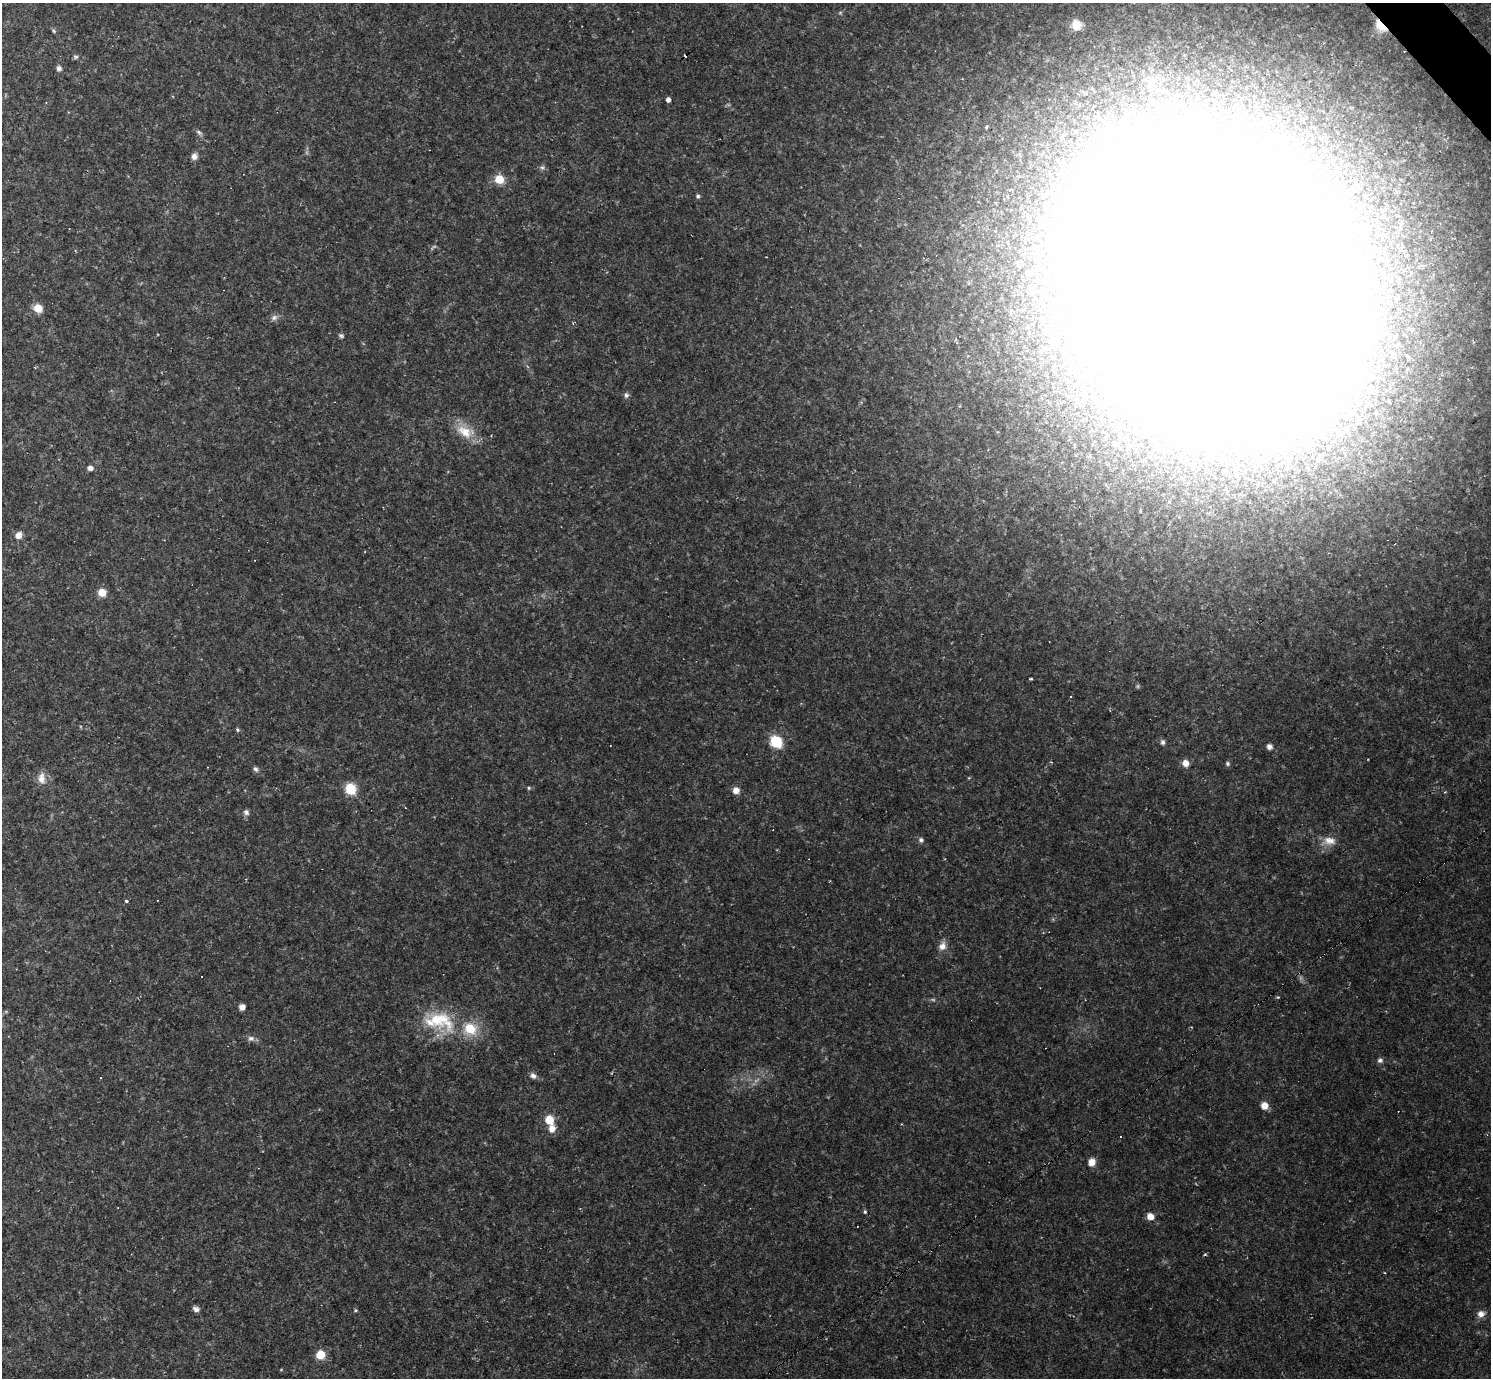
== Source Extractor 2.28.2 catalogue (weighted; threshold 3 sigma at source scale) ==
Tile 10 of 4 x 4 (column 2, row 3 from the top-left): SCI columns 1490-2978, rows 1671-3046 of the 5956 x 5953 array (HDU 1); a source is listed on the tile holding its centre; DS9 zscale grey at full resolution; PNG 1493 x 1380 px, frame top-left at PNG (2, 3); no overlay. Shown black and unused: <1% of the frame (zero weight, under 2 of 3 exposures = <1% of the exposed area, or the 3 px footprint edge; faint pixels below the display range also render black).
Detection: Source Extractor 2.28.2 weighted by HDU 2 'WHT'; one run over the whole footprint, this tile lists its part. Background 0.0519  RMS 0.0075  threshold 0.0336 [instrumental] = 3 sigma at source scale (4.5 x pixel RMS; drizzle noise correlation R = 1.50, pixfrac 1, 0.05/0.05 arcsec/px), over >= 5 px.
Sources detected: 71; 4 too faint to see at this stretch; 1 inside a brighter object's white glare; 10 cosmic-ray / hot-pixel residue — not listed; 2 inside a brighter listed object's ellipse — not listed separately; the other 54 listed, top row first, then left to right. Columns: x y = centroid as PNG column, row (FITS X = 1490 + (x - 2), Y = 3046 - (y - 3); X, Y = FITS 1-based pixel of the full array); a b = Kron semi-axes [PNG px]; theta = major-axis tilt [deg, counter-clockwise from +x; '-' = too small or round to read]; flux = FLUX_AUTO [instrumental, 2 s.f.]
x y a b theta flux
1076 25 11 10 - 10
1381 26 12 7 -49 23
54 31 6 5 - 1.1
76 57 6 6 - 1.5
59 68 7 6 - 2.4
668 100 4 4 - 3.2
199 132 10 5 -37 2.1
194 156 8 8 - 3.9
542 167 7 6 - 2
499 179 9 8 - 13
698 196 5 5 - 1.4
1215 285 170 106 -54 16000
38 308 7 6 - 13
274 317 10 8 18 3.1
626 395 8 6 84 2.2
465 432 27 15 -25 17
90 468 6 5 - 3.1
18 535 8 7 - 5
102 592 7 7 - 10
1031 679 4 3 - 0.87
1071 697 3 3 - 0.73
237 730 5 5 - 1.3
776 741 8 7 - 42
1163 742 7 6 - 2.3
1269 747 7 7 - 3.1
1185 763 7 7 - 6.3
1228 764 6 5 - 1.5
256 769 8 6 -56 2
42 778 16 10 -86 7
529 788 5 4 - 1.2
350 789 7 7 - 34
736 790 7 7 - 5.6
246 812 8 7 - 2.5
921 840 6 6 - 2.1
1329 841 19 12 3 9.1
126 901 3 3 - 2.4
942 946 12 9 72 5.4
1278 997 6 3 1 0.81
242 1007 6 6 - 3.7
438 1019 53 26 -23 50
251 1038 9 8 - 3
1380 1060 7 6 - 2.2
533 1076 8 7 - 3.3
101 1077 3 3 - 3.3
1264 1106 8 8 - 6.4
549 1120 8 7 - 15
552 1129 9 7 82 6.5
1091 1162 8 7 - 7.1
865 1212 5 4 - 1.2
1150 1216 7 6 - 6.8
196 1309 7 5 -28 3.3
355 1310 5 4 - 1
1481 1314 9 9 - 4.6
321 1355 8 7 - 14
Overlapping masked pixels (flux is a lower limit): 2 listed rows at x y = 1381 26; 1215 285